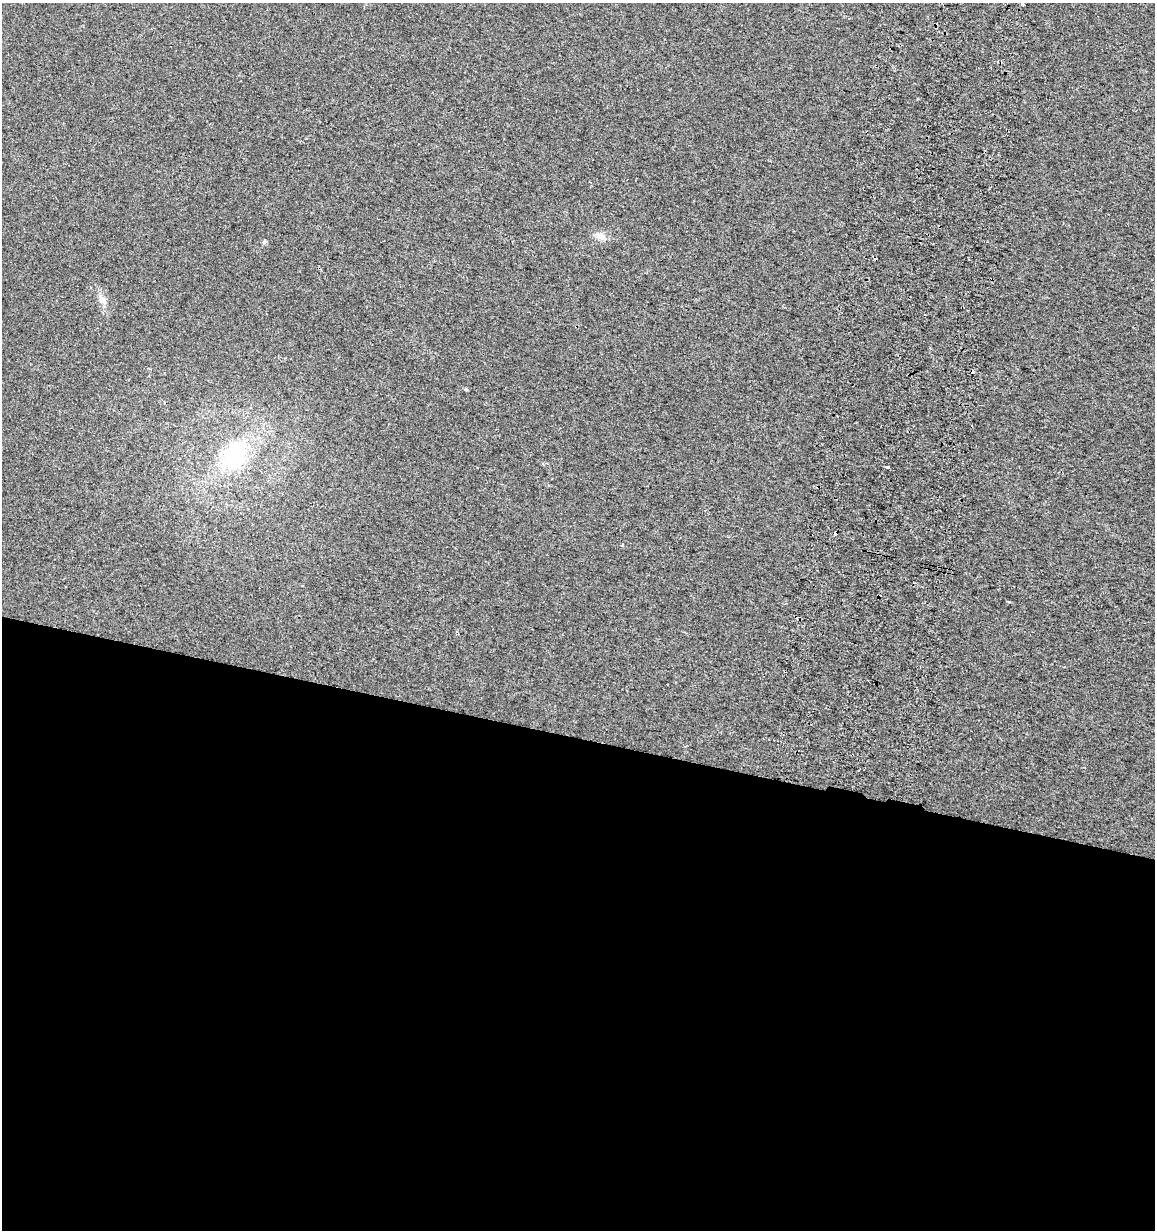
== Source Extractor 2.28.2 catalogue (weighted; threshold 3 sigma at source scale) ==
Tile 14 of 4 x 4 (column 2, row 4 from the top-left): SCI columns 1496-2648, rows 29-1256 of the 5296 x 4961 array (HDU 1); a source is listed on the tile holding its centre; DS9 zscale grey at full resolution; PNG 1157 x 1232 px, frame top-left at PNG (2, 3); no overlay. Shown black and unused: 40% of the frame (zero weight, under 2 of 3 exposures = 3% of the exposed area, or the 3 px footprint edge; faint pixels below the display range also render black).
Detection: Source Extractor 2.28.2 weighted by HDU 2 'WHT'; one run over the whole footprint, this tile lists its part. Background 0.0201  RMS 0.0076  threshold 0.0343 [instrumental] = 3 sigma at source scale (4.5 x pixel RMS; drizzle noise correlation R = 1.50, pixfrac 1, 0.0396/0.0396 arcsec/px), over >= 5 px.
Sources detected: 11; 3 cosmic-ray / hot-pixel residue — not listed; the other 8 listed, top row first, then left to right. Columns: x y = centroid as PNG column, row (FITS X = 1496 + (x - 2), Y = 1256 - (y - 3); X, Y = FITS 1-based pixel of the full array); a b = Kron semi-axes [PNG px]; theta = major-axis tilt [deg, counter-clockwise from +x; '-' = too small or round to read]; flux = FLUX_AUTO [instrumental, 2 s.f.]
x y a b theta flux
1022 4 3 3 - 5.8
600 236 18 7 -27 5
264 242 6 4 47 1.1
102 300 13 8 -59 4.9
466 389 5 4 - 0.85
234 456 40 27 52 66
887 467 4 3 - 4.9
1009 601 5 2 - 0.83